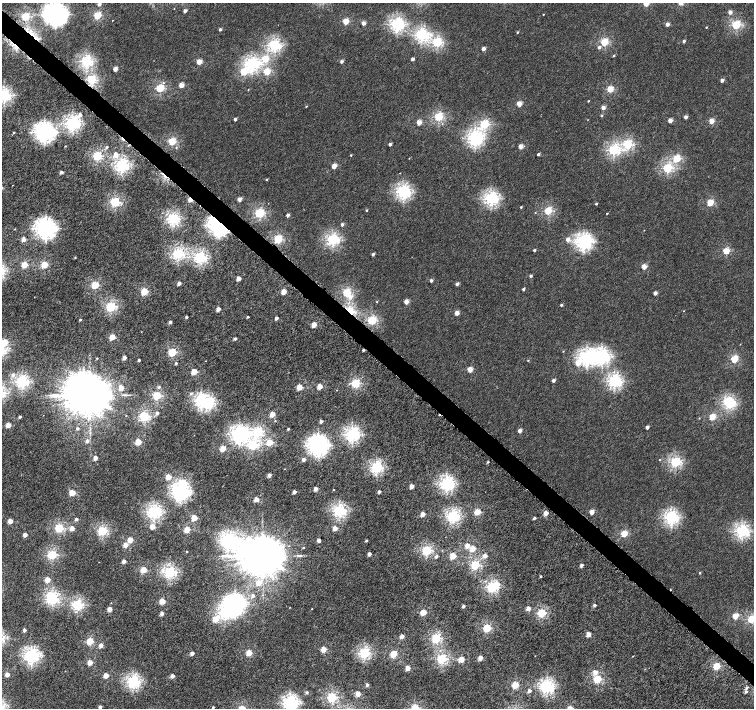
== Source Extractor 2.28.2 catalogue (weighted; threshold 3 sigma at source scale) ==
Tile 11 of 4 x 4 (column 3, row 3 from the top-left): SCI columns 3029-4532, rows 1659-3069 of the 6052 x 6055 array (HDU 1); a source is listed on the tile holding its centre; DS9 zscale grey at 2 x 2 block average (1 PNG px = mean of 2 x 2 image px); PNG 756 x 710 px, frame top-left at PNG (2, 3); no overlay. Shown black and unused: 3% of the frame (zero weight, under 4 of 8 exposures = <1% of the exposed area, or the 3 px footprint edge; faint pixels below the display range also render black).
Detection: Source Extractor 2.28.2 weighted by HDU 2 'WHT'; one run over the whole footprint, this tile lists its part. Background 3.80e-04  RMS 0.0014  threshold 0.00553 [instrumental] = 3 sigma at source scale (4.09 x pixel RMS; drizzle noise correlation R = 1.36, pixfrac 0.8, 0.0396/0.0396 arcsec/px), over >= 5 px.
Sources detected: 326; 7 inside a brighter object's white glare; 4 cosmic-ray / hot-pixel residue — not listed; the other 315 listed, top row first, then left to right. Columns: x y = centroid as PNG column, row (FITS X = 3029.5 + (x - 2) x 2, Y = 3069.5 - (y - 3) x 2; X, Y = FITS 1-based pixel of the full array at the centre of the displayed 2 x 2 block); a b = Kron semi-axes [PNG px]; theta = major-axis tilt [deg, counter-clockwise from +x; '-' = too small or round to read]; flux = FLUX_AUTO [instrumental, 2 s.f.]
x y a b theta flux
646 3 3 2 - 5.5
99 4 2 2 - 1.2
185 11 2 2 - 1.7
730 12 2 2 - 2
55 14 6 6 - 170
543 14 2 2 - 0.16
97 15 3 3 - 15
25 16 3 3 - 18
112 20 2 2 - 0.081
346 21 3 3 - 7.3
363 23 2 2 - 2.2
397 24 4 4 - 49
667 24 2 2 - 2.3
736 25 3 3 - 20
706 27 2 2 - 0.22
220 29 2 2 - 0.71
517 32 2 2 - 0.36
421 35 4 3 - 41
684 41 2 2 - 0.73
437 42 3 3 - 26
604 42 3 3 - 16
274 45 3 3 - 38
599 47 3 2 - 0.87
483 49 2 2 - 2.1
613 56 2 2 - 0.3
265 59 3 3 - 11
412 59 2 2 - 1.6
86 61 3 3 - 39
342 61 2 2 - 1.1
199 62 3 2 - 4.9
251 64 5 4 - 45
115 69 2 2 - 3
243 72 3 3 - 10
267 72 3 3 - 11
92 80 3 3 - 23
722 80 2 2 - 1.7
181 85 2 2 - 4.8
160 88 3 3 - 17
248 89 2 2 - 0.15
610 89 3 3 - 9.4
4 95 3 3 - 43
588 101 2 2 - 0.27
519 104 2 2 - 5.1
306 106 2 2 - 0.21
603 107 2 2 - 2.1
80 115 4 3 - 1.6
601 115 2 2 - 0.37
438 117 3 3 - 21
686 117 2 2 - 1.7
235 119 2 2 - 0.93
670 120 2 2 - 3.1
711 121 3 2 - 5
419 122 2 2 - 5
72 123 4 4 - 56
484 124 3 3 - 22
44 132 6 6 - 110
14 133 2 2 - 0.37
475 138 4 4 - 56
172 141 3 3 - 15
390 144 2 2 - 1.1
627 144 3 3 - 25
65 146 2 2 - 0.19
521 146 2 2 - 3.5
107 147 2 2 - 0.55
176 147 3 2 - 0.24
613 150 4 3 - 31
538 154 2 2 - 0.72
116 155 3 3 - 3.3
351 155 2 2 - 0.24
97 156 3 3 - 24
409 158 2 2 - 0.11
676 158 3 3 - 14
122 165 4 3 - 48
334 166 2 2 - 4.7
667 168 3 3 - 23
61 172 2 2 - 1.4
400 173 2 2 - 0.096
267 179 2 2 - 0.33
403 192 4 4 - 52
491 198 4 4 - 49
239 199 2 2 - 2.6
115 202 3 3 - 24
710 203 3 3 - 9.6
596 204 2 2 - 0.46
521 207 2 2 - 0.33
366 210 2 2 - 0.33
548 211 3 3 - 16
259 213 3 3 - 23
535 213 2 2 - 0.14
607 213 2 2 - 0.24
288 215 2 2 - 1.6
173 219 3 3 - 41
342 224 2 2 - 0.99
218 225 5 4 - 130
46 228 6 6 - 120
15 229 2 2 - 0.13
588 236 9 6 -46 3.6
24 239 2 2 - 2.9
278 239 3 3 - 19
332 239 3 3 - 39
568 239 3 2 - 2
583 241 4 4 - 68
534 250 2 2 - 0.57
726 251 3 3 - 9.5
178 254 3 3 - 37
373 254 2 2 - 0.89
200 257 4 3 - 42
75 258 2 2 - 0.2
24 265 3 3 - 9.4
44 265 3 3 - 12
644 267 2 2 - 4.6
531 276 2 2 - 0.72
239 279 2 2 - 3.2
431 280 2 2 - 1
179 283 2 2 - 2.2
457 284 2 2 - 1.3
95 285 3 3 - 15
523 289 2 2 - 0.64
144 291 3 3 - 12
284 292 3 2 - 5.4
346 293 3 3 - 19
655 293 2 2 - 1.8
350 297 4 4 - 1.6
377 302 2 2 - 0.18
406 302 2 2 - 3.6
561 305 2 2 - 0.54
111 307 3 3 - 29
218 309 2 2 - 2.8
350 311 6 4 -42 8.1
683 311 2 2 - 0.1
457 313 2 2 - 2.7
186 317 2 2 - 0.83
248 317 2 2 - 0.41
276 318 2 2 - 1.5
80 320 2 2 - 0.38
372 320 3 3 - 22
170 322 2 2 - 1.3
314 325 3 2 - 4.4
112 337 3 3 - 7.1
235 339 2 2 - 0.98
4 342 3 3 - 7.7
563 351 2 2 - 0.15
172 352 3 3 - 18
602 356 5 5 - 56
587 357 5 5 - 57
97 358 2 2 - 0.21
124 358 2 2 - 2.2
734 359 3 3 - 13
139 360 2 2 - 0.69
528 360 2 2 - 0.19
176 363 2 2 - 0.53
578 363 4 3 - 5
470 369 2 2 - 5.2
194 372 3 3 - 8.9
13 375 4 3 - 0.82
553 380 2 2 - 1.6
22 381 3 3 - 45
614 381 4 3 - 46
355 383 3 3 - 22
320 386 3 2 - 6.7
121 387 3 2 - 5.1
159 387 3 3 - 0.53
299 387 3 3 - 8.1
337 390 2 2 - 0.1
191 393 4 3 - 0.53
90 395 11 10 - 2000
157 395 3 3 - 18
201 401 5 4 - 42
730 404 4 3 - 23
157 413 3 2 - 0.98
272 414 2 2 - 5.9
439 415 3 2 - 0.9
126 416 2 2 - 0.12
144 416 3 3 - 30
20 417 2 2 - 0.83
712 417 3 3 - 9.9
699 418 2 2 - 0.14
321 421 2 2 - 1.7
8 425 3 2 - 5.7
647 427 2 2 - 1.8
77 428 3 2 - 0.64
288 429 2 2 - 0.53
258 431 4 3 - 26
520 431 2 2 - 2.4
239 434 5 5 - 71
352 434 4 4 - 53
87 441 3 2 - 1.4
138 442 3 3 - 9.3
270 442 3 3 - 8.6
252 445 4 3 - 26
318 445 6 6 - 130
223 448 3 3 - 8.2
95 458 2 2 - 3.4
303 460 2 2 - 1.6
660 460 2 2 - 0.19
488 462 2 2 - 0.36
675 462 3 3 - 30
376 467 4 3 - 37
285 469 2 2 - 0.099
269 475 2 2 - 1.8
168 477 3 3 - 7
447 484 4 4 - 55
411 486 2 2 - 2.7
316 489 2 2 - 2.6
333 490 2 2 - 0.17
294 492 2 2 - 2
379 492 2 2 - 1.5
72 493 3 3 - 8.4
180 493 6 5 - 71
256 499 2 2 - 4.9
339 511 4 3 - 45
154 512 4 3 - 51
477 512 3 3 - 8.8
592 512 3 2 - 3.7
546 513 2 2 - 4
422 514 2 2 - 3.8
453 516 4 3 - 42
671 517 4 4 - 49
194 518 3 3 - 7.2
534 518 2 2 - 0.76
76 519 2 2 - 1
10 521 2 2 - 4.8
152 527 3 2 - 4.6
59 528 3 3 - 22
72 528 2 2 - 3.3
335 528 2 2 - 3.6
187 530 3 2 - 8.7
102 531 3 3 - 27
741 531 4 4 - 45
624 534 3 3 - 9.2
25 535 2 2 - 2.9
130 540 3 3 - 7.5
228 540 5 5 - 55
318 540 2 2 - 2
366 540 2 2 - 0.49
125 545 2 2 - 4.2
467 545 2 2 - 3.5
303 548 2 2 - 0.24
473 548 3 3 - 7
426 550 3 3 - 24
187 552 2 2 - 0.18
369 554 2 2 - 1.9
52 555 3 3 - 24
262 555 11 10 - 1800
227 556 20 4 -2 2.2
436 556 3 2 - 0.93
453 556 3 3 - 9.9
485 556 2 2 - 2.4
124 561 2 2 - 2.2
475 565 3 3 - 22
581 565 2 2 - 1.3
143 570 3 3 - 8.7
163 570 5 4 - 1.1
170 572 3 3 - 39
700 573 2 2 - 0.26
541 576 2 2 - 0.35
47 580 3 2 - 5.9
258 583 3 3 - 3.5
497 585 3 3 - 4.5
491 587 3 3 - 31
253 596 3 3 - 0.96
52 599 4 3 - 27
162 601 3 3 - 7.6
235 604 7 6 - 110
77 605 3 3 - 34
594 605 2 2 - 0.86
463 606 2 2 - 0.85
528 608 3 2 - 2.8
109 609 2 2 - 4.3
312 609 2 2 - 0.15
423 612 3 3 - 8.2
541 613 3 3 - 19
162 614 2 2 - 2
735 616 3 3 - 6.5
215 619 3 3 - 7.5
751 619 3 3 - 16
487 628 3 3 - 16
24 630 2 2 - 1.4
588 634 3 2 - 4.9
402 636 3 2 - 2.8
436 638 3 3 - 26
90 641 3 3 - 12
101 645 2 2 - 2.4
323 649 3 3 - 6.5
192 653 2 2 - 2.3
249 653 3 3 - 8.7
364 653 3 3 - 35
393 654 3 3 - 13
31 655 4 4 - 62
633 656 3 2 - 0.1
480 658 2 2 - 4.5
441 659 3 3 - 29
461 659 3 3 - 7.8
90 663 3 2 - 5.9
716 666 3 3 - 13
408 668 3 2 - 5
595 672 3 3 - 2.7
7 675 2 2 - 3.9
106 676 3 2 - 4.9
172 676 2 2 - 2.5
597 679 3 3 - 16
133 682 4 4 - 46
367 685 2 2 - 1.1
515 685 3 3 - 13
547 686 5 4 - 52
747 687 3 2 - 0.92
529 691 2 2 - 1.5
307 692 3 2 - 0.7
746 692 3 2 - 0.91
358 694 3 2 - 5.9
332 697 3 3 - 27
290 703 4 4 - 58
100 707 2 2 - 1.7
213 707 2 2 - 0.49
415 708 3 3 - 19
Overlapping masked pixels (flux is a lower limit): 3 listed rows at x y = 218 225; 350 311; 439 415
Isophote crosses this tile's border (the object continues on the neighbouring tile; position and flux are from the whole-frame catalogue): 9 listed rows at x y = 646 3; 99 4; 55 14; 4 95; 4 342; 751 619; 290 703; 100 707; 415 708